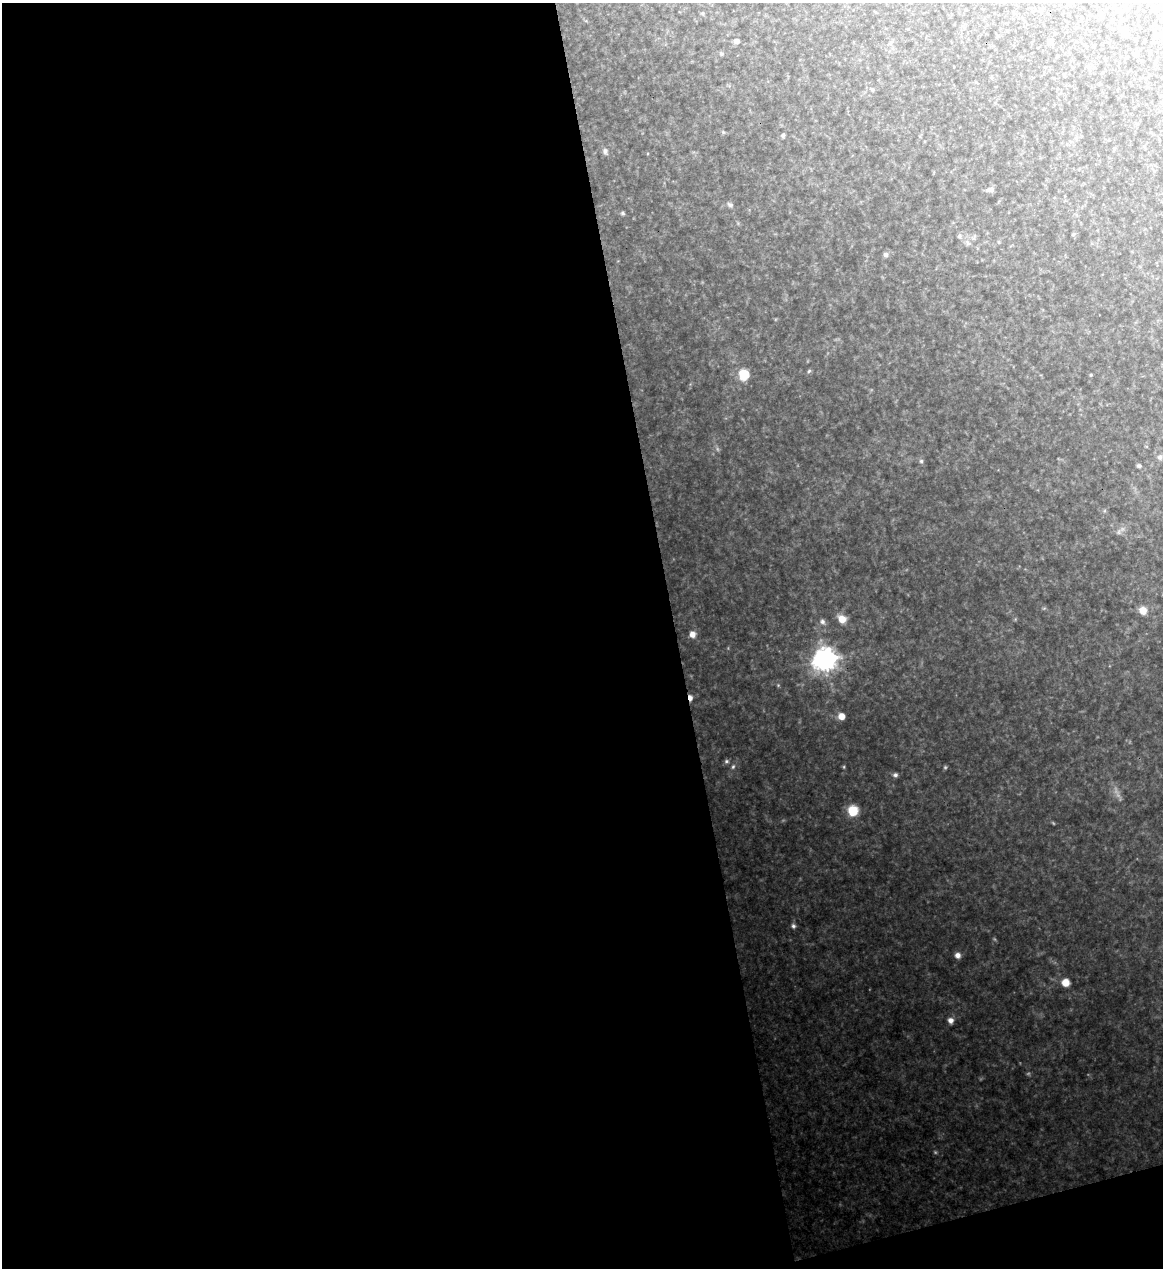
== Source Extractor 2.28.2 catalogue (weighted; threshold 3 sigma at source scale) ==
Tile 13 of 4 x 4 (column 1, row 4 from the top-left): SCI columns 140-1300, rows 1-1266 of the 5043 x 5063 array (HDU 1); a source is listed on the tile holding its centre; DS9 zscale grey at full resolution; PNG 1165 x 1270 px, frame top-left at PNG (2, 3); no overlay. Shown black and unused: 59% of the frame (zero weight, under 3 of 4 exposures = <1% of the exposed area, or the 3 px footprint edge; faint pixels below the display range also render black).
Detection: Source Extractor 2.28.2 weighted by HDU 2 'WHT'; one run over the whole footprint, this tile lists its part. Background 0.328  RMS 0.017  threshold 0.0767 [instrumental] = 3 sigma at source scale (4.5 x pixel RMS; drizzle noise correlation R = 1.50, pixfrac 1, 0.05/0.05 arcsec/px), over >= 5 px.
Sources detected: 29; all 29 listed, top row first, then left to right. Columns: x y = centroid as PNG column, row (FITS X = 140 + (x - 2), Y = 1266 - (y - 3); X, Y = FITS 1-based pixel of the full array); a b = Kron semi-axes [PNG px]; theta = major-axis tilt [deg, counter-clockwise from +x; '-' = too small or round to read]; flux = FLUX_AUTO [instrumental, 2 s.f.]
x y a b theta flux
1101 15 7 5 -75 3.2
737 41 6 5 - 5.4
783 135 5 4 - 2.5
605 151 8 5 90 3.8
991 189 8 6 8 5.4
730 205 7 4 -19 2.9
623 213 5 5 - 2.4
959 236 6 4 89 2.4
886 254 6 5 - 3.8
809 371 6 3 71 1.9
744 375 9 8 - 33
1160 457 6 5 - 3.6
921 461 5 5 - 2.4
1139 466 6 5 - 2.4
1143 610 8 7 - 14
842 619 9 7 -30 17
822 622 7 6 - 4.7
692 634 6 6 - 9.6
825 659 8 8 - 1300
690 698 6 4 -74 8.4
841 716 6 6 - 14
726 761 6 5 - 2.9
733 767 6 5 - 2.6
895 775 6 5 - 3.8
853 811 8 7 - 44
793 926 6 5 - 3.4
958 955 7 7 - 6.5
1065 982 7 7 - 15
951 1020 7 7 - 7.2
Overlapping masked pixels (flux is a lower limit): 1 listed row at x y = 690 698